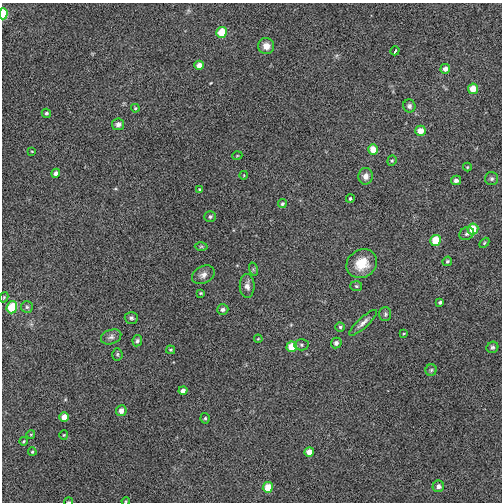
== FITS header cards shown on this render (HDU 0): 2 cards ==
NAXIS1  =                  500
NAXIS2  =                  500

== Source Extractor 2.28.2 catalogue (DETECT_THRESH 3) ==
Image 500 x 500 px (HDU 0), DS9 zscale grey, 1 PNG px = 1 image px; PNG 504 x 504 px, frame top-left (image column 1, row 500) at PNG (2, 3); each listed source drawn as its Kron ellipse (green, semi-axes under 4 px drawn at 4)
Background 0.00383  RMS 0.081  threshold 0.243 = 3 sigma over >= 5 px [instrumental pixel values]
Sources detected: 71; all 71 listed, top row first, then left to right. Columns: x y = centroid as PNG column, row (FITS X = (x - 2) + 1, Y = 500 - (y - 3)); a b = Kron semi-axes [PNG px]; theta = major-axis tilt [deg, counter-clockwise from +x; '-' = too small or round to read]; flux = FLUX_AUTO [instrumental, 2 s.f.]
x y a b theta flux
3 14 6 4 86 220
222 32 5 5 - 130
266 46 8 8 - 42
395 51 4 2 - 8.3
199 65 5 4 - 32
445 69 5 4 - 28
473 89 5 5 - 76
409 106 6 6 - 15
135 108 4 4 - 6.1
46 113 5 4 - 9.5
118 124 6 5 - 18
420 131 5 5 - 59
373 150 5 5 - 72
32 151 3 2 - 3.8
237 156 5 3 - 5
392 161 5 4 - 7
467 167 4 4 - 5.1
56 173 4 4 - 20
244 175 4 3 - 3.7
366 176 8 7 - 31
492 179 6 6 - 12
456 180 5 4 - 16
199 189 4 3 - 4.9
350 198 4 4 - 8.7
282 204 4 4 - 9.3
210 217 6 5 - 10
473 229 5 5 - 110
467 234 7 6 - 14
435 240 5 5 - 140
484 243 6 3 46 6.3
201 246 6 4 1 7.4
447 261 5 4 - 9.9
362 264 16 13 34 110
253 269 7 4 -72 8.3
203 275 12 8 28 31
247 286 12 7 -89 32
356 286 6 5 - 8.2
201 293 4 3 - 5.9
4 297 5 3 - 5.6
440 302 4 3 - 10
12 307 6 5 - 210
27 307 6 6 - 11
223 309 5 5 - 16
385 314 7 6 - 11
131 318 7 6 - 13
363 323 18 5 42 28
340 327 4 4 - 9.3
404 333 4 2 - 4.2
111 337 10 7 19 22
258 339 4 3 - 4.4
137 341 5 4 - 12
336 343 5 5 - 20
301 345 7 5 -3 10
292 347 5 5 - 120
492 347 6 5 - 10
171 350 4 3 - 5.8
117 354 6 5 - 9.3
431 370 5 5 - 10
183 391 4 4 - 21
121 411 5 5 - 37
64 417 5 4 - 49
205 418 5 4 - 7.7
31 434 4 3 - 4.2
64 435 4 4 - 5.5
24 441 4 3 - 5.8
32 452 4 3 - 6.4
309 452 5 4 - 48
438 486 6 5 - 25
268 487 5 5 - 94
126 501 4 3 - 4.6
69 502 4 2 - 3.9
At the frame edge (FLAGS 8, measured only in part): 3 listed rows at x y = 3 14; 126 501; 69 502